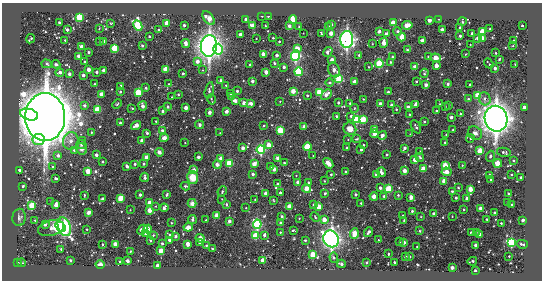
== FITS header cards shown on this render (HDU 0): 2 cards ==
NAXIS1  =                  540 / length of data axis 1
NAXIS2  =                  278 / length of data axis 2

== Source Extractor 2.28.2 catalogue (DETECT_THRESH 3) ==
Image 540 x 278 px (HDU 0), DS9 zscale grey, 1 PNG px = 1 image px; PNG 544 x 282 px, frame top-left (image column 1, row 278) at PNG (2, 3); each listed source drawn as its Kron ellipse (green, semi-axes under 4 px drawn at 4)
Background -0.884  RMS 660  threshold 1970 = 3 sigma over >= 5 px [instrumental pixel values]
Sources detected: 409; all 409 listed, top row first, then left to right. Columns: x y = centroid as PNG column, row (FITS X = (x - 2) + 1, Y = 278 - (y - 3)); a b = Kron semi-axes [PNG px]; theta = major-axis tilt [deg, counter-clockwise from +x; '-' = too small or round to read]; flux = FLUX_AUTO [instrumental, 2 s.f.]
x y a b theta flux
262 16 3 2 - 6.8e+04
268 16 3 3 - 7.1e+04
79 17 4 4 - 2.1e+06
209 18 8 4 -54 7.8e+05
246 19 3 3 - 2.3e+05
293 19 4 3 - 1.3e+06
439 19 3 2 - 6.6e+04
429 20 3 3 - 4.2e+05
462 22 4 3 - 7.0e+04
59 23 3 3 - 8.4e+04
111 23 4 2 - 2.6e+04
167 23 3 3 - 6.8e+05
393 23 3 3 - 8.1e+05
331 24 3 3 - 9.6e+04
138 25 5 4 - 4.2e+06
184 25 3 3 - 1.3e+05
407 25 5 3 - 7.5e+05
252 26 4 3 - 4.6e+05
265 26 3 2 - 3.9e+04
289 26 3 3 - 2.1e+05
522 26 3 2 - 6.9e+04
299 27 2 2 - 3.5e+04
328 27 3 3 - 1.5e+05
459 28 3 2 - 4.7e+04
99 29 3 2 - 2.5e+04
490 29 3 2 - 3.7e+04
67 30 3 3 - 1.8e+05
158 30 3 2 - 4.5e+04
442 30 3 3 - 2.9e+05
379 31 3 3 - 2.1e+05
397 31 4 4 - 7.1e+04
482 32 4 3 - 1.1e+06
303 33 2 2 - 2.3e+04
331 33 3 3 - 5.2e+05
472 33 3 3 - 6.1e+04
240 34 3 3 - 2.7e+05
321 34 4 2 - 6.0e+04
386 34 3 3 - 1.8e+05
460 36 3 3 - 9.4e+04
149 37 3 2 - 6.7e+04
402 37 4 3 - 7.5e+05
273 38 3 3 - 5.6e+04
477 38 3 3 - 1.2e+05
482 38 3 3 - 4.2e+05
31 39 5 3 - 6.5e+04
256 39 2 2 - 2.8e+04
347 39 8 6 89 1.3e+07
65 40 2 2 - 3.3e+04
514 40 3 3 - 3.6e+04
423 41 3 3 - 4.6e+05
100 42 3 2 - 6.8e+04
103 42 4 3 - 1.3e+05
279 42 3 2 - 6.4e+04
186 43 4 3 - 3.3e+05
384 43 5 3 - 4.9e+05
372 44 3 2 - 3.0e+04
470 45 2 2 - 2.6e+04
142 46 3 3 - 9.9e+04
209 46 11 8 84 2.6e+07
513 46 3 2 - 2.7e+04
82 47 3 3 - 2.9e+05
114 48 4 3 - 1.8e+06
297 48 4 3 - 4.7e+05
218 49 5 4 - 3.6e+06
407 50 3 3 - 6.0e+04
89 52 3 3 - 5.8e+04
328 52 5 3 - 3.5e+05
496 53 3 2 - 5.1e+04
263 54 4 3 - 2.8e+05
465 54 2 2 - 2.3e+04
277 55 3 3 - 1.8e+05
359 55 3 3 - 6.8e+04
79 56 4 3 - 2.3e+05
296 56 5 4 - 5.5e+06
392 57 3 3 - 7.1e+04
428 57 3 2 - 4.4e+04
436 58 5 3 - 6.9e+05
499 59 3 2 - 5.3e+04
332 60 3 3 - 3.5e+05
197 61 4 4 - 3.1e+05
85 62 3 2 - 7.0e+04
390 62 3 3 - 5.1e+04
274 63 4 3 - 6.5e+04
47 64 5 4 - 6.7e+04
56 64 4 3 - 1.0e+05
379 64 4 4 - 2.7e+06
489 64 5 2 - 5.6e+04
515 64 2 2 - 2.8e+04
250 65 3 3 - 8.0e+04
436 66 3 3 - 4.9e+05
284 67 3 3 - 1.4e+05
369 67 3 2 - 4.2e+04
415 67 3 3 - 3.3e+05
495 68 3 3 - 1.8e+05
166 69 4 3 - 9.4e+05
89 70 3 3 - 3.6e+05
103 70 3 3 - 2.3e+05
203 70 3 2 - 2.5e+04
334 70 8 5 -72 2.2e+05
97 72 3 3 - 1.2e+05
266 72 3 3 - 3.7e+05
298 72 4 4 - 3.1e+06
60 73 4 3 - 2.2e+05
424 73 4 3 - 4.7e+04
69 74 3 3 - 1.8e+05
183 74 3 3 - 7.9e+04
83 75 3 3 - 1.4e+05
339 79 4 4 - 2.2e+06
221 81 4 3 - 2.2e+05
252 81 3 3 - 1.7e+05
354 82 3 3 - 2.7e+05
416 82 3 2 - 5.6e+04
329 83 4 4 - 9.4e+04
95 84 2 2 - 4.0e+04
169 84 4 4 - 4.5e+04
448 84 3 3 - 1.4e+05
226 85 2 2 - 3.0e+04
426 85 3 3 - 2.4e+05
470 85 3 3 - 7.8e+04
121 86 3 3 - 1.3e+05
146 88 3 3 - 8.0e+04
209 90 8 3 77 1.0e+05
237 91 3 3 - 1.0e+05
293 91 3 3 - 6.5e+05
120 92 3 3 - 7.7e+04
320 92 4 4 - 2.6e+06
388 92 3 3 - 9.9e+04
138 93 4 4 - 2.2e+06
230 93 3 3 - 6.4e+04
102 94 3 3 - 5.2e+05
326 94 6 3 43 3.0e+05
178 95 3 2 - 6.5e+04
478 95 4 3 - 1.4e+06
307 96 3 3 - 8.6e+04
172 97 2 2 - 3.5e+04
232 97 3 3 - 8.8e+04
211 99 5 2 - 4.4e+04
363 99 2 2 - 2.6e+04
468 99 3 3 - 7.0e+04
485 99 6 5 - 1.7e+05
235 101 3 3 - 2.9e+05
280 101 2 2 - 2.6e+04
244 103 3 3 - 3.1e+05
338 103 3 3 - 5.9e+04
350 103 3 3 - 5.9e+04
117 104 5 3 - 4.8e+04
251 104 4 3 - 2.5e+05
380 104 3 3 - 2.5e+05
415 104 4 3 - 1.9e+05
440 104 4 2 - 2.2e+04
391 105 3 3 - 1.7e+05
449 105 3 3 - 4.7e+04
85 106 3 3 - 1.6e+05
143 106 4 3 - 3.0e+05
168 107 3 3 - 8.7e+04
408 107 4 3 - 1.5e+05
445 107 3 2 - 4.9e+04
524 107 3 3 - 2.3e+05
132 108 3 2 - 4.3e+04
186 108 3 3 - 3.9e+05
354 108 4 3 - 3.7e+04
396 109 3 3 - 5.5e+04
97 110 4 4 - 1.4e+06
162 111 3 3 - 1.1e+05
226 111 3 3 - 3.0e+05
437 111 3 2 - 5.7e+04
209 112 4 3 - 1.1e+05
29 114 9 5 -18 4.7e+06
410 114 3 3 - 4.1e+04
460 114 3 3 - 4.8e+04
336 116 3 3 - 9.1e+04
351 116 4 3 - 1.1e+05
45 117 24 20 -89 1.5e+08
451 117 3 3 - 1.9e+05
357 119 4 4 - 2.9e+06
496 119 13 11 -79 4.5e+07
363 120 4 4 - 1.2e+06
156 121 2 2 - 3.5e+04
424 122 3 3 - 6.9e+04
120 123 3 3 - 1.0e+05
136 125 5 3 - 4.4e+05
200 125 4 4 - 1.1e+05
264 126 3 2 - 6.1e+04
304 127 3 3 - 3.3e+05
416 127 7 3 -64 7.1e+04
350 129 6 6 - 3.6e+05
374 129 4 3 - 5.2e+05
162 130 3 3 - 1.2e+05
280 130 4 3 - 2.0e+06
453 130 2 2 - 4.3e+04
91 132 2 2 - 4.0e+04
147 133 3 3 - 9.3e+04
220 133 2 2 - 2.9e+04
475 133 7 6 - 1.7e+05
374 134 4 4 - 1.8e+05
410 134 2 2 - 2.3e+04
382 135 4 3 - 1.5e+05
446 135 3 2 - 3.2e+04
164 138 4 4 - 2.2e+05
470 138 4 3 - 4.8e+04
39 139 6 5 - 1.5e+06
348 139 3 2 - 2.8e+04
357 139 4 3 - 5.6e+04
83 140 4 4 - 5.9e+04
71 141 9 7 73 2.4e+05
142 141 3 3 - 3.1e+05
185 143 2 2 - 2.5e+04
445 143 3 3 - 5.5e+04
81 145 5 4 - 8.0e+04
269 145 3 3 - 6.2e+05
363 145 3 3 - 6.1e+04
307 147 4 4 - 1.4e+06
243 148 3 3 - 2.5e+05
347 148 3 3 - 7.9e+04
405 148 4 3 - 1.3e+05
81 149 6 5 - 2.4e+05
74 150 4 4 - 8.1e+04
261 150 4 4 - 5.3e+06
361 150 3 3 - 1.0e+05
420 151 3 2 - 4.1e+04
480 151 4 3 - 1.2e+06
159 152 4 3 - 1.9e+05
504 152 7 4 -12 1.0e+05
96 155 3 3 - 2.0e+05
387 155 3 3 - 7.3e+04
58 156 3 3 - 1.2e+05
313 156 3 2 - 2.6e+04
490 156 5 4 - 9.0e+04
146 157 4 3 - 4.9e+05
198 157 3 3 - 9.2e+04
420 157 4 3 - 6.8e+04
278 158 3 3 - 3.2e+05
220 159 3 3 - 2.4e+05
415 160 3 3 - 6.6e+05
513 161 3 3 - 6.0e+04
102 162 3 3 - 8.1e+04
229 163 4 4 - 2.0e+06
284 163 3 3 - 6.0e+04
328 163 6 4 -52 3.7e+05
498 163 4 3 - 7.1e+05
135 164 3 3 - 9.5e+04
144 164 3 3 - 7.4e+04
254 164 4 3 - 4.8e+05
217 165 4 3 - 3.3e+05
445 165 4 4 - 1.0e+06
462 165 3 3 - 3.8e+04
127 166 4 3 - 1.1e+05
53 167 3 2 - 5.8e+04
271 167 3 3 - 7.6e+04
274 169 3 3 - 2.8e+05
423 169 4 3 - 7.1e+05
20 170 3 3 - 1.1e+05
194 170 3 3 - 2.1e+05
88 171 3 3 - 8.9e+05
404 171 3 3 - 3.9e+05
345 172 3 3 - 5.4e+04
381 172 5 3 - 1.9e+05
447 172 5 3 - 4.5e+05
253 174 3 3 - 1.6e+05
331 175 3 3 - 6.6e+04
376 175 3 3 - 2.5e+05
512 175 3 2 - 4.4e+04
296 176 3 2 - 2.9e+04
490 176 3 3 - 2.6e+05
145 177 4 3 - 1.6e+05
55 178 3 3 - 1.0e+05
193 178 6 5 - 6.3e+05
521 178 3 3 - 1.3e+05
490 180 3 2 - 3.2e+04
325 181 2 2 - 3.6e+04
444 181 3 3 - 5.6e+05
298 182 4 3 - 2.0e+05
308 183 3 3 - 7.6e+04
278 184 4 3 - 9.0e+04
23 186 3 3 - 1.0e+05
185 186 4 3 - 5.2e+04
380 188 3 3 - 1.6e+05
458 188 2 2 - 4.2e+04
307 189 4 3 - 7.5e+05
389 189 4 4 - 2.3e+06
470 189 4 3 - 6.4e+05
222 191 5 3 - 6.1e+04
452 191 3 2 - 4.1e+04
265 193 3 3 - 2.0e+05
280 193 3 3 - 9.2e+04
325 193 3 3 - 8.3e+04
508 193 3 2 - 5.3e+04
167 194 4 3 - 5.4e+04
84 195 2 2 - 5.1e+04
140 195 3 3 - 1.4e+05
356 195 3 3 - 9.4e+04
398 195 3 3 - 5.3e+04
374 196 4 3 - 6.0e+05
384 196 3 3 - 8.3e+04
411 197 3 3 - 3.9e+05
121 198 4 3 - 1.2e+06
456 198 3 3 - 9.1e+04
467 198 3 3 - 1.0e+05
102 199 3 3 - 1.4e+05
222 199 2 2 - 2.2e+04
255 200 3 2 - 2.8e+04
273 200 4 2 - 3.5e+04
51 201 2 2 - 2.1e+04
508 202 3 2 - 6.6e+04
149 203 3 3 - 5.7e+05
192 203 4 4 - 2.4e+05
361 203 3 3 - 5.8e+04
226 204 3 3 - 6.2e+04
314 204 3 3 - 5.5e+04
32 205 4 3 - 1.6e+06
56 205 4 3 - 4.3e+05
512 205 3 3 - 7.5e+04
156 206 2 2 - 2.5e+04
290 207 4 3 - 7.3e+05
319 207 4 3 - 8.5e+05
164 208 4 3 - 2.0e+05
246 208 2 2 - 3.0e+04
480 208 3 3 - 1.8e+05
464 209 3 2 - 4.7e+04
130 210 2 2 - 2.2e+04
150 210 4 3 - 4.6e+05
412 211 3 3 - 7.5e+04
89 212 4 3 - 2.5e+05
494 213 3 3 - 7.6e+04
433 214 3 3 - 9.5e+04
217 216 4 3 - 6.3e+05
282 216 3 3 - 8.6e+04
403 216 3 3 - 1.2e+05
452 216 2 2 - 2.8e+04
19 217 9 6 82 1.1e+05
315 217 5 3 - 3.8e+04
421 217 2 2 - 2.7e+04
299 218 2 2 - 3.0e+04
487 219 3 3 - 8.5e+04
35 220 3 2 - 3.6e+04
192 220 4 3 - 1.3e+05
206 220 3 3 - 4.2e+04
324 220 3 3 - 6.0e+05
404 220 3 2 - 3.0e+04
523 220 3 3 - 1.8e+05
229 221 3 3 - 2.1e+05
171 223 2 2 - 3.5e+04
280 223 3 3 - 1.2e+05
501 223 3 3 - 5.5e+04
257 224 4 4 - 5.8e+06
45 225 3 3 - 1.6e+05
60 227 6 4 -50 2.4e+06
64 227 9 6 -68 6.5e+06
188 227 4 3 - 5.2e+05
51 228 13 7 14 4.1e+05
87 229 3 2 - 3.7e+04
148 229 4 3 - 5.7e+05
142 230 6 4 44 5.4e+05
293 230 3 2 - 4.5e+04
420 231 2 2 - 3.5e+04
280 232 2 2 - 3.0e+04
369 232 5 3 - 1.4e+05
471 232 3 2 - 4.8e+04
476 232 2 2 - 3.8e+04
146 234 3 3 - 1.6e+05
354 234 5 3 - 8.8e+05
480 234 4 3 - 1.4e+05
153 235 3 3 - 4.1e+04
169 235 3 3 - 5.4e+04
264 235 4 3 - 1.1e+05
176 236 3 3 - 1.1e+05
255 236 4 4 - 1.5e+06
200 238 4 3 - 5.5e+05
331 239 8 7 - 1.8e+07
151 240 3 3 - 1.0e+05
169 240 3 3 - 2.0e+05
305 240 3 3 - 6.3e+04
378 240 3 2 - 3.5e+04
400 241 3 2 - 4.0e+04
404 242 3 3 - 2.5e+05
511 242 4 4 - 4.4e+06
199 243 3 3 - 1.2e+05
115 244 4 3 - 4.5e+05
162 244 3 3 - 8.5e+04
188 244 4 3 - 4.1e+05
522 244 6 3 -14 1.2e+05
102 245 3 2 - 4.9e+04
206 245 3 2 - 3.5e+04
475 245 3 3 - 1.9e+05
417 247 2 2 - 3.2e+04
61 249 3 3 - 4.5e+04
212 249 3 3 - 6.9e+04
130 251 2 2 - 2.5e+04
161 251 3 3 - 6.5e+05
388 254 3 2 - 7.2e+04
313 255 4 3 - 1.8e+06
405 256 3 3 - 1.0e+05
509 256 3 3 - 4.3e+04
410 257 3 3 - 7.0e+04
334 258 5 4 - 7.2e+04
70 260 3 3 - 5.4e+04
128 261 3 3 - 1.9e+05
263 261 3 3 - 8.1e+05
472 261 5 2 - 6.9e+04
119 262 3 2 - 7.6e+04
367 262 3 3 - 7.9e+04
394 262 3 3 - 6.2e+04
18 263 4 2 - 2.9e+04
21 263 4 3 - 5.6e+04
341 264 4 3 - 1.4e+05
100 265 4 3 - 2.3e+05
157 266 3 3 - 3.7e+05
452 268 3 3 - 2.8e+05
475 271 3 3 - 1.4e+05

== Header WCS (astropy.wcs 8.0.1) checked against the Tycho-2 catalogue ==
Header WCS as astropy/WCSLIB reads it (CRVAL/CRPIX/CD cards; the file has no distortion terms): RA---TAN/DEC--TAN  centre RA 20:16:19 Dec -56:02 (304.08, -56.03 deg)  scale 2.1 arcsec/px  FOV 18.9' x 9.7'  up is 0 deg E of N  parity normal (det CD < 0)
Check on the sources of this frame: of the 60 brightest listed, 4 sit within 2.7 arcsec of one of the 10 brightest Tycho-2 stars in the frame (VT <= 12.11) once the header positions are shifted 0.44 arcsec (0.28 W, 0.34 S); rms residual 0.91 arcsec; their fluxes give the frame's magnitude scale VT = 30.18 - 2.5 log10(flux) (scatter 0.09 mag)
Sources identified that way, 3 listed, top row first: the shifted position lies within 2.7 arcsec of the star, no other Tycho-2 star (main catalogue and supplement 1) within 5.4 arcsec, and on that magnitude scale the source's flux lands within +1.5 / -3 mag of the star's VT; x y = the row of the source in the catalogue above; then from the Tycho-2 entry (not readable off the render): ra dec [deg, ICRS J2000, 3 dp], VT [Tycho-2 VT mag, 2 dp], TYC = Tycho-2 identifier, HIP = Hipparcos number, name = IAU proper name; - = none
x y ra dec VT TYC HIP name
209 46 304.143 -55.975 11.69 8781-1483-1 - -
496 119 303.843 -56.017 11.01 8781-633-1 - -
331 239 304.015 -56.087 11.91 8781-1112-1 - -